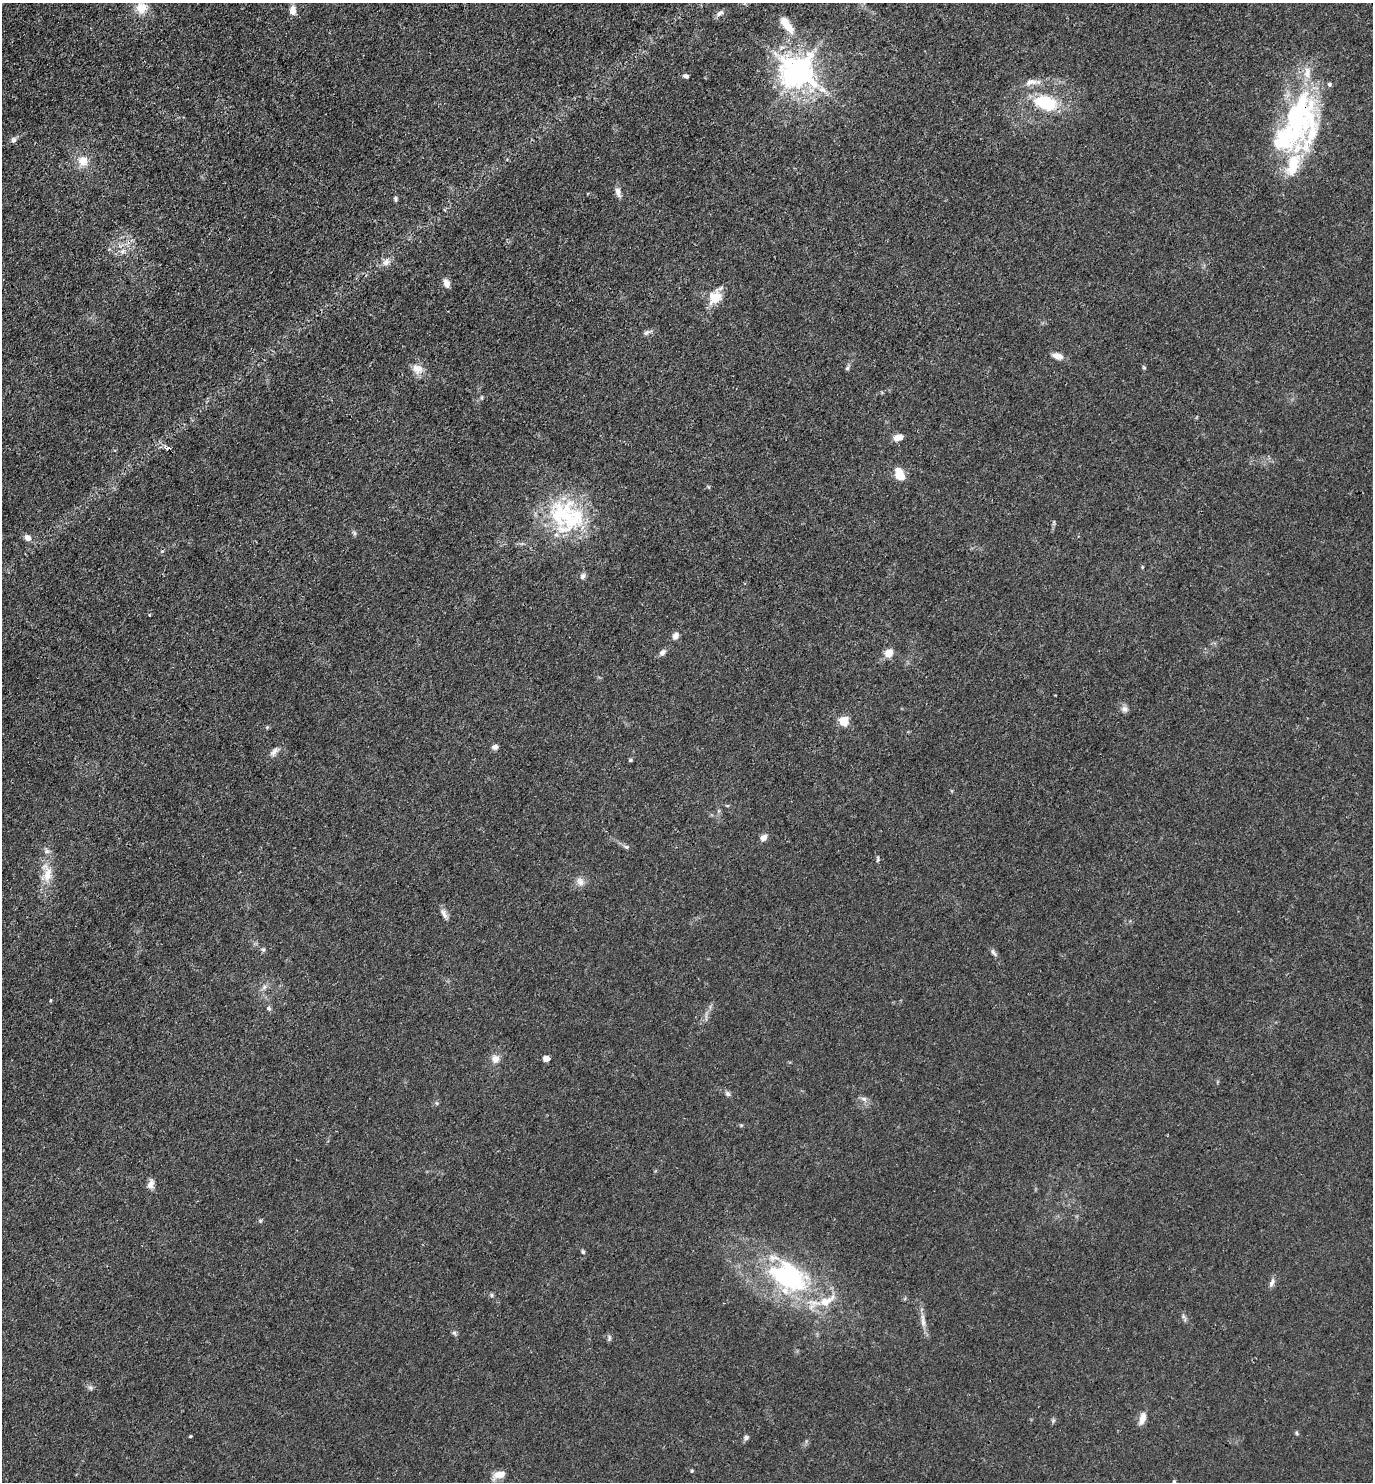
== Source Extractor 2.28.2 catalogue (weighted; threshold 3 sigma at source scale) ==
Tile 11 of 4 x 4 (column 3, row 3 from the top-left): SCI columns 3034-4404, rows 1481-2960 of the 5925 x 5919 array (HDU 1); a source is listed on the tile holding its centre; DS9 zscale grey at full resolution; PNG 1375 x 1484 px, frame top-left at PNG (2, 3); no overlay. Shown black and unused: <1% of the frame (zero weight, under 3 of 4 exposures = <1% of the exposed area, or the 3 px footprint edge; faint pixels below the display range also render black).
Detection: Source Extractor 2.28.2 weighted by HDU 2 'WHT'; one run over the whole footprint, this tile lists its part. Background 0.0243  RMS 0.0028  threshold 0.0126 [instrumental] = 3 sigma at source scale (4.5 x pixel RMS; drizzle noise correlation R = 1.50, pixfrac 1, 0.05/0.05 arcsec/px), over >= 5 px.
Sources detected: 86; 3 inside a brighter object's white glare — not listed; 8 inside a brighter listed object's ellipse — not listed separately; the other 75 listed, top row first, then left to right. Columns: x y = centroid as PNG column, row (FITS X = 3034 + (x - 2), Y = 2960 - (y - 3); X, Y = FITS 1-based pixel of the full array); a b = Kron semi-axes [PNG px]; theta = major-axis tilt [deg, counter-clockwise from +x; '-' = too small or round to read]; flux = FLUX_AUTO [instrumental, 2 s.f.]
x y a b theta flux
141 8 13 12 - 4.5
293 10 11 8 -88 2.2
720 13 11 6 34 1.1
787 25 27 10 -52 5
798 72 10 9 - 470
686 76 7 5 -14 0.67
1031 82 19 8 8 2.5
1045 102 26 15 -20 14
1301 104 55 36 -61 31
13 140 9 6 57 0.84
83 161 15 14 - 3.9
1293 165 34 16 72 10
618 192 14 7 -74 1.4
395 199 6 5 - 0.53
122 251 8 6 -9 1.1
386 262 12 8 55 1.7
446 283 11 7 -72 1.6
715 300 19 12 6 3.7
646 333 8 6 27 0.79
1057 356 13 7 -19 2.2
847 368 6 5 - 0.52
1144 368 5 4 - 0.36
417 369 16 13 -38 2.9
482 398 6 3 -72 0.31
898 437 10 7 15 2.4
167 448 4 4 - 7.8
900 474 13 8 -68 5.3
558 513 60 35 65 25
354 533 7 4 -72 0.47
27 538 9 7 -43 1.4
1142 567 4 4 - 0.26
583 576 8 6 49 1
149 615 3 3 - 0.27
675 636 10 7 63 1.3
662 652 9 6 34 1.1
889 653 7 6 - 4.7
1125 709 10 8 -30 1.2
844 721 5 5 - 15
495 747 7 6 - 1.1
274 752 15 7 50 1.5
630 760 5 4 - 0.37
951 791 6 4 -89 0.28
763 838 9 7 41 1.5
626 847 7 5 -41 0.57
878 859 9 3 83 0.41
47 873 30 15 -85 6.5
580 882 12 10 -69 1.8
444 913 15 7 -67 1.4
263 949 6 5 - 0.5
993 952 12 5 -55 0.86
264 987 7 6 - 0.86
51 1000 4 3 - 0.29
269 1008 6 5 - 0.57
546 1058 5 4 - 3.2
495 1059 10 10 - 2
728 1094 8 6 -46 0.72
864 1099 9 6 -20 1
151 1184 14 8 75 1.6
260 1221 6 5 - 0.44
583 1252 6 4 -73 0.44
789 1277 56 37 -29 45
1272 1283 14 5 67 1.1
491 1295 6 4 -89 0.41
1183 1316 7 4 -72 0.57
923 1321 22 6 -84 2.1
454 1333 7 4 0 0.5
609 1338 8 4 -73 0.57
90 1387 8 5 -58 0.63
1142 1418 14 7 73 2.4
1296 1433 6 4 -88 0.36
190 1436 4 3 - 0.29
746 1438 8 6 56 0.73
692 1471 5 4 - 0.29
499 1475 13 7 18 3.5
1174 1482 7 5 80 0.59
Overlapping masked pixels (flux is a lower limit): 3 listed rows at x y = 798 72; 1301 104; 167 448
Isophote crosses this tile's border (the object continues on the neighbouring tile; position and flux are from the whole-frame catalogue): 1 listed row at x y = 1174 1482